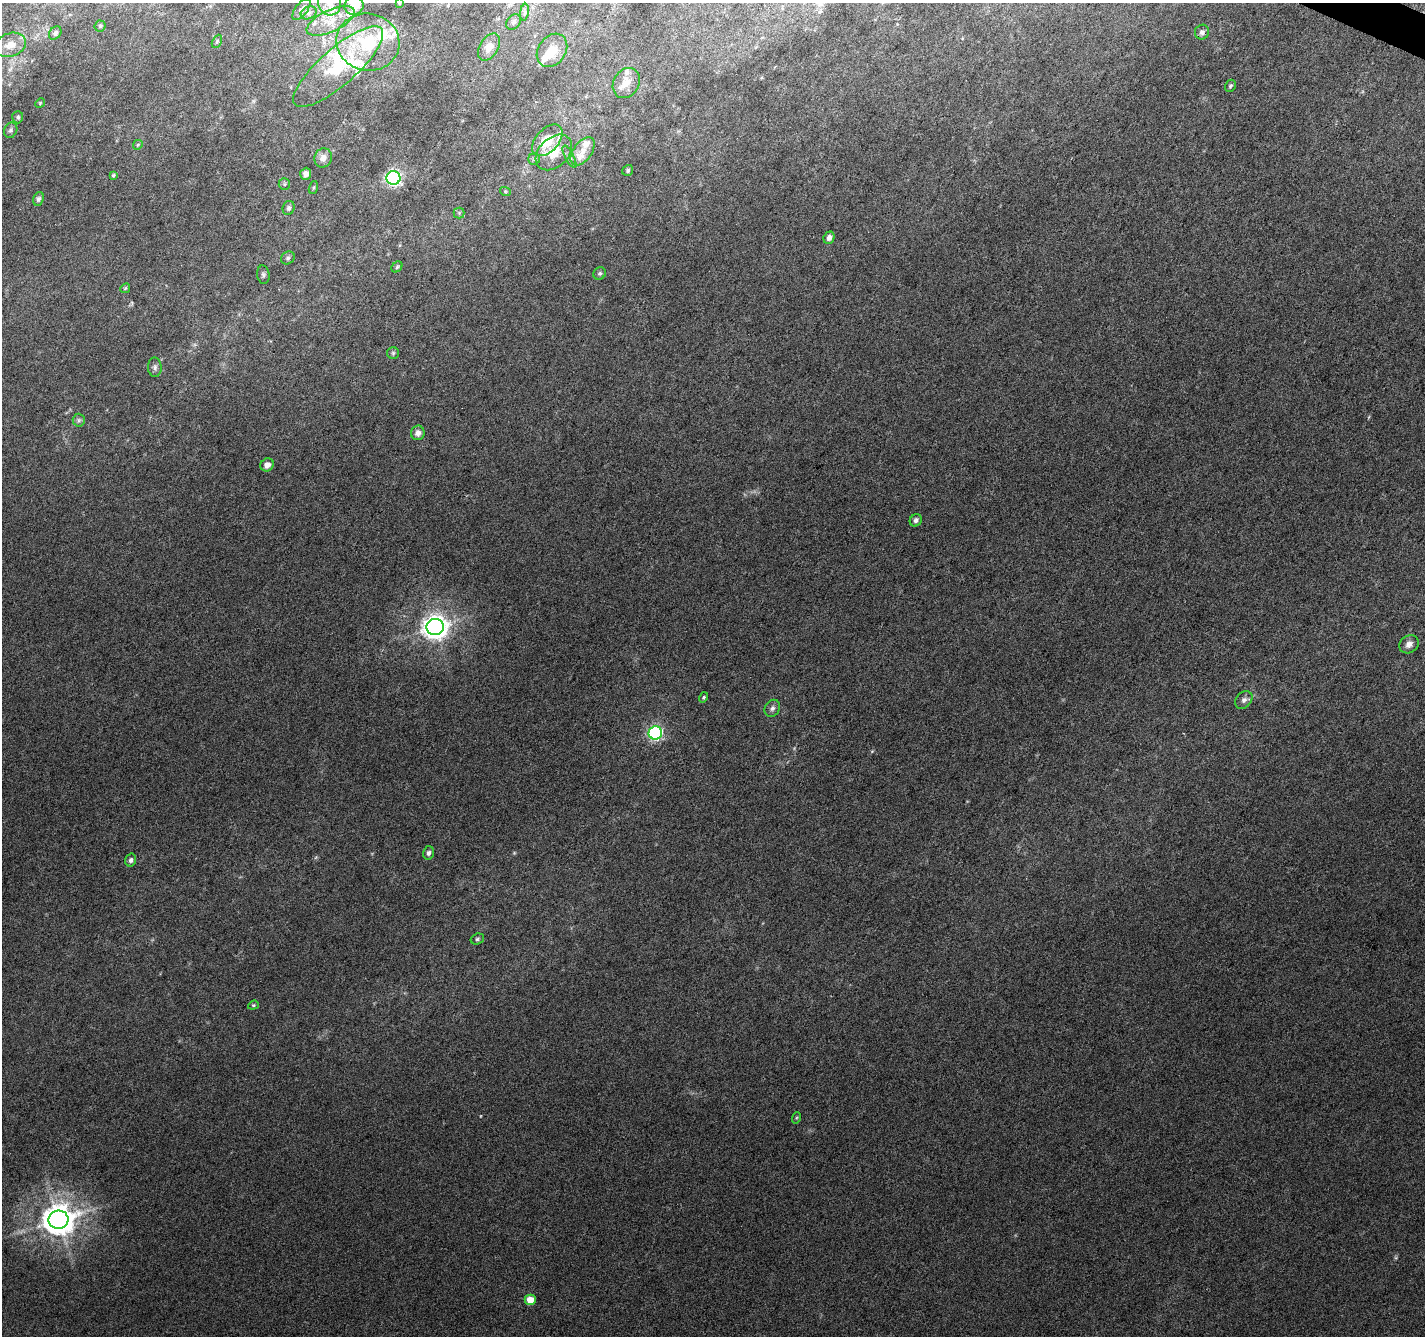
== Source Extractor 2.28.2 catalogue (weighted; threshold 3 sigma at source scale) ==
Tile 10 of 4 x 4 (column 2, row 3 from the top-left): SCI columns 1431-2853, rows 1604-2937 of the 5699 x 5809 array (HDU 1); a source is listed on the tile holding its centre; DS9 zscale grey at full resolution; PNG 1427 x 1338 px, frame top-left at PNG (2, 3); each listed source drawn as its Kron ellipse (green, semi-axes under 4 px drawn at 4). Shown black and unused: <1% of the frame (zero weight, under 3 of 6 exposures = <1% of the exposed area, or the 3 px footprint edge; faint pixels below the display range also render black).
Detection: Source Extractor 2.28.2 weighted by HDU 2 'WHT'; one run over the whole footprint, this tile lists its part. Background 0.00706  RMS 0.0025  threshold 0.0103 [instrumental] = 3 sigma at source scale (4.09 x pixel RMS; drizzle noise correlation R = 1.36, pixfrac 0.8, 0.0396/0.0396 arcsec/px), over >= 5 px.
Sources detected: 76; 1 too faint to see at this stretch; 1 inside a brighter object's white glare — neither listed nor drawn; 10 inside a brighter listed object's ellipse — not listed separately; the other 64 listed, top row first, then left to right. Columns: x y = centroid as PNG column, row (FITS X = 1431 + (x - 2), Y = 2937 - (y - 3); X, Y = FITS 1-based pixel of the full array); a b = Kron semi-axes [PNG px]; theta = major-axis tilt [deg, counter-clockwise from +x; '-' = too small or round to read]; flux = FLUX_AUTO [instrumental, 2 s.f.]
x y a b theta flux
329 3 12 11 - 2.2
399 3 4 3 - 0.2
354 6 9 9 - 3.9
301 9 12 6 53 0.97
524 12 8 4 82 0.54
309 13 8 6 22 0.74
331 21 26 11 25 4.4
513 22 8 6 53 0.66
100 26 5 5 - 0.38
1202 32 7 7 - 0.85
55 33 7 5 52 0.66
217 41 7 4 63 0.36
368 42 32 28 -11 15
10 45 16 11 18 2.5
489 47 15 9 58 2.5
552 50 18 13 54 4.6
338 67 57 18 41 15
626 83 16 12 58 2.9
1230 86 6 5 - 0.45
40 103 5 4 - 0.24
18 117 6 5 - 0.46
11 130 8 6 64 0.6
547 140 19 11 48 6.1
138 145 5 4 - 0.29
583 151 16 9 54 2.5
554 152 21 14 43 4.4
569 157 12 4 -62 0.58
323 158 10 8 67 1.7
534 159 6 6 - 0.43
628 170 6 5 - 0.39
306 174 6 5 - 1.2
113 175 4 3 - 0.28
393 178 7 7 - 75
284 184 6 5 - 0.43
313 187 7 4 71 0.32
505 191 5 3 - 0.24
38 199 7 5 69 0.6
289 208 7 6 - 0.61
459 213 5 5 - 0.35
829 238 6 5 - 1
288 258 7 6 - 0.55
397 267 6 5 - 0.37
600 273 6 6 - 0.48
263 275 9 6 -81 0.61
125 288 5 4 - 0.28
393 353 6 6 - 0.45
155 367 9 7 -88 0.8
79 420 6 6 - 0.57
418 433 7 6 - 1.3
267 465 7 6 - 1.3
916 520 6 5 - 0.73
435 627 8 8 - 240
1409 644 10 8 36 1.6
703 697 5 4 - 0.31
1244 700 10 7 45 1
772 708 9 7 57 0.84
655 733 7 6 - 55
428 853 7 5 75 0.69
131 860 6 5 - 0.72
477 939 7 5 17 0.45
253 1005 5 4 - 0.31
796 1118 6 4 71 0.27
59 1220 10 9 - 460
530 1300 5 5 - 3.3
Isophote crosses this tile's border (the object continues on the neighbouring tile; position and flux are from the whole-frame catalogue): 3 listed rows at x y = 329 3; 399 3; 354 6